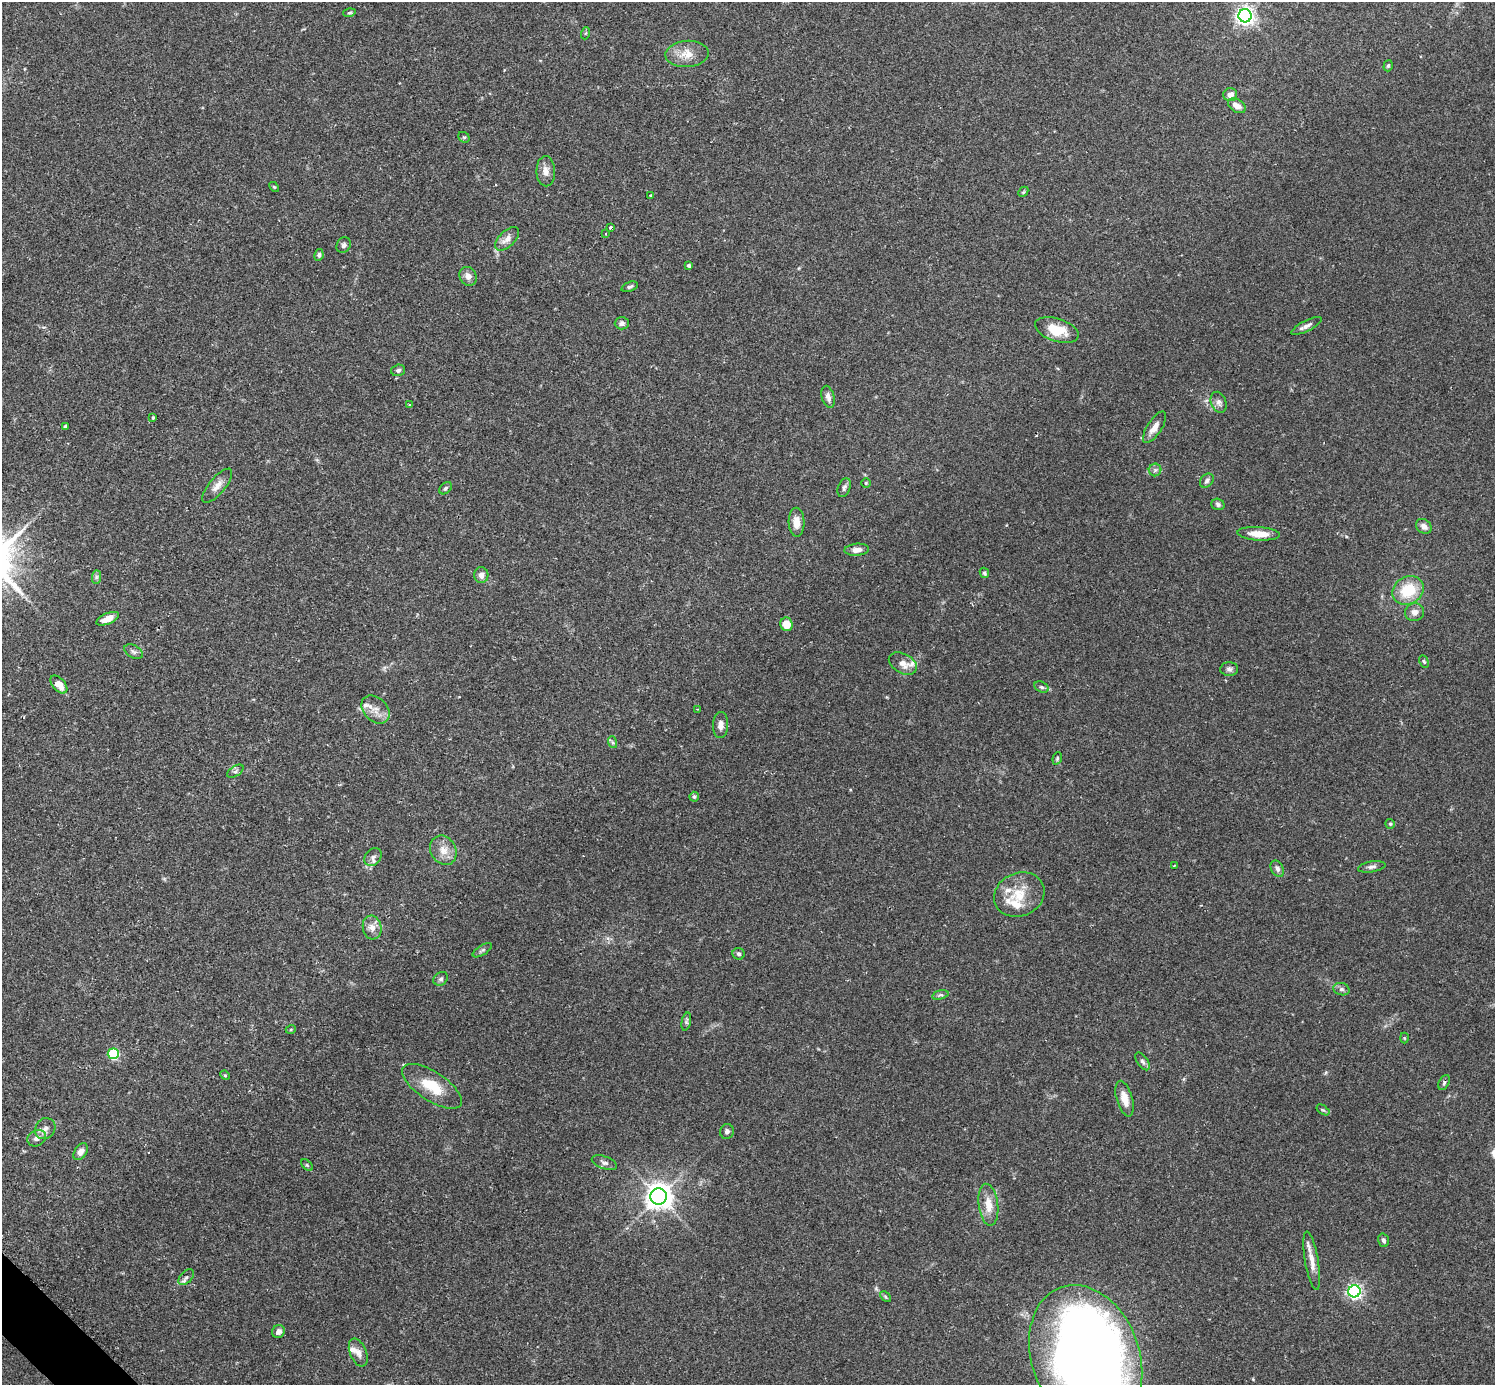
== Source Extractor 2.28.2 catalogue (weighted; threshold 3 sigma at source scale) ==
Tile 7 of 4 x 4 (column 3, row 2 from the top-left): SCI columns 3025-4517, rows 2955-4337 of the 6041 x 6041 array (HDU 1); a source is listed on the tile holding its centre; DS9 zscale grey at full resolution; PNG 1497 x 1387 px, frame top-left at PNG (2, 2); each listed source drawn as its Kron ellipse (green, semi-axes under 4 px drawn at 4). Shown black and unused: <1% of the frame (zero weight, under 2 of 3 exposures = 2% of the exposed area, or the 3 px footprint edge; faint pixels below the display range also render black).
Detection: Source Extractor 2.28.2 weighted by HDU 2 'WHT'; one run over the whole footprint, this tile lists its part. Background 0.102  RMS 0.0058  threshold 0.0261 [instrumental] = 3 sigma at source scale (4.5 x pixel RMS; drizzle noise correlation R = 1.50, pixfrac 1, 0.05/0.05 arcsec/px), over >= 5 px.
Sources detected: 109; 1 inside a brighter object's white glare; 1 cosmic-ray / hot-pixel residue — neither listed nor drawn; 7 inside a brighter listed object's ellipse — not listed separately; the other 100 listed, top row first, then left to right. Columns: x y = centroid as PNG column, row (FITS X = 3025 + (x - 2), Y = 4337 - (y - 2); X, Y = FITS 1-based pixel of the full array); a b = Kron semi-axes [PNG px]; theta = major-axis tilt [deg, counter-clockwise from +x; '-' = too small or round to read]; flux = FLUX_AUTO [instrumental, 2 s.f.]
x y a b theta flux
349 13 6 4 17 0.95
1245 16 6 6 - 270
586 33 6 4 70 0.66
687 54 21 13 4 8.5
1388 66 6 4 73 0.84
1230 95 7 6 - 3.2
1237 106 10 6 -32 4.2
464 137 6 5 - 0.85
546 171 15 9 -88 4.2
274 187 6 3 -44 0.61
1023 192 6 4 45 0.73
650 195 2 2 - 0.52
611 228 3 3 - 2.9
605 234 3 2 - 0.85
507 239 15 7 44 4.3
344 245 8 6 58 1.6
319 255 6 4 80 1.2
689 265 4 3 - 1.2
468 276 10 8 -55 3.3
630 287 9 4 19 1.2
622 323 7 6 - 2
1307 326 16 5 27 2.6
1057 330 23 11 -18 14
398 370 7 5 17 1.6
828 397 11 6 -74 2.7
1219 402 11 7 -68 2.4
409 405 3 3 - 1.1
153 418 3 3 - 1.2
65 427 3 3 - 1.3
1154 427 18 7 57 5.2
1155 470 6 6 - 1.5
1207 481 8 6 45 1.6
866 483 5 5 - 0.71
217 486 21 8 50 4.9
445 488 7 5 41 1.1
844 488 10 6 68 1.8
1218 504 7 5 -20 1.3
797 522 14 8 -89 5.6
1424 526 8 7 - 3.1
1259 534 21 6 -3 8.7
857 550 12 6 4 3.5
984 573 5 4 - 0.99
481 575 8 7 - 2.8
96 577 7 4 89 1.2
1408 590 16 13 33 21
1414 612 9 9 - 3.3
108 619 12 5 23 5.7
786 624 7 6 - 7.5
134 652 10 6 -29 1.7
1424 661 6 4 -63 0.83
903 663 15 9 -29 4.9
1229 669 9 7 2 1.8
59 684 10 6 -48 6.2
1042 687 7 5 -26 1.4
698 709 2 2 - 0.41
375 710 16 11 -45 6.2
720 725 13 7 88 3.5
612 742 6 4 -70 0.84
1057 758 6 4 70 0.93
235 771 9 5 34 1.4
694 797 5 5 - 1.1
1390 824 5 5 - 0.77
443 850 15 12 -59 6.6
373 857 10 7 49 2.4
1174 866 4 2 - 0.39
1372 867 14 5 9 2
1277 869 9 6 -61 1.9
1019 895 26 21 24 16
372 928 12 9 -76 4.1
482 950 11 4 32 1.3
739 954 6 6 - 1.4
441 979 8 6 36 1.5
1341 989 8 6 -14 1.7
940 995 8 4 16 1.2
686 1022 9 4 78 1.1
291 1029 5 3 - 0.56
1404 1038 5 3 - 0.53
113 1054 5 5 - 50
1142 1061 10 5 -56 1.6
225 1075 5 4 - 0.64
1444 1083 8 5 64 1.2
432 1086 34 14 -33 17
1125 1099 18 8 -74 6.8
1323 1110 7 4 -35 0.84
45 1129 11 9 54 3.4
727 1131 7 7 - 1.9
37 1138 10 7 29 3.2
81 1152 9 6 57 3.7
604 1163 13 6 -20 2.1
307 1165 7 4 -44 0.78
659 1196 8 8 - 570
988 1205 21 9 -83 8.4
1383 1240 7 5 -74 1.9
1312 1261 29 6 -80 6.1
186 1277 9 5 46 1.7
1354 1291 6 6 - 150
885 1297 6 4 -45 0.76
278 1332 7 6 - 2.8
358 1352 14 8 -67 3.6
1086 1357 74 54 -70 740
Isophote crosses this tile's border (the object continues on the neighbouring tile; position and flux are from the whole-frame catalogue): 1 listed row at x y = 1086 1357